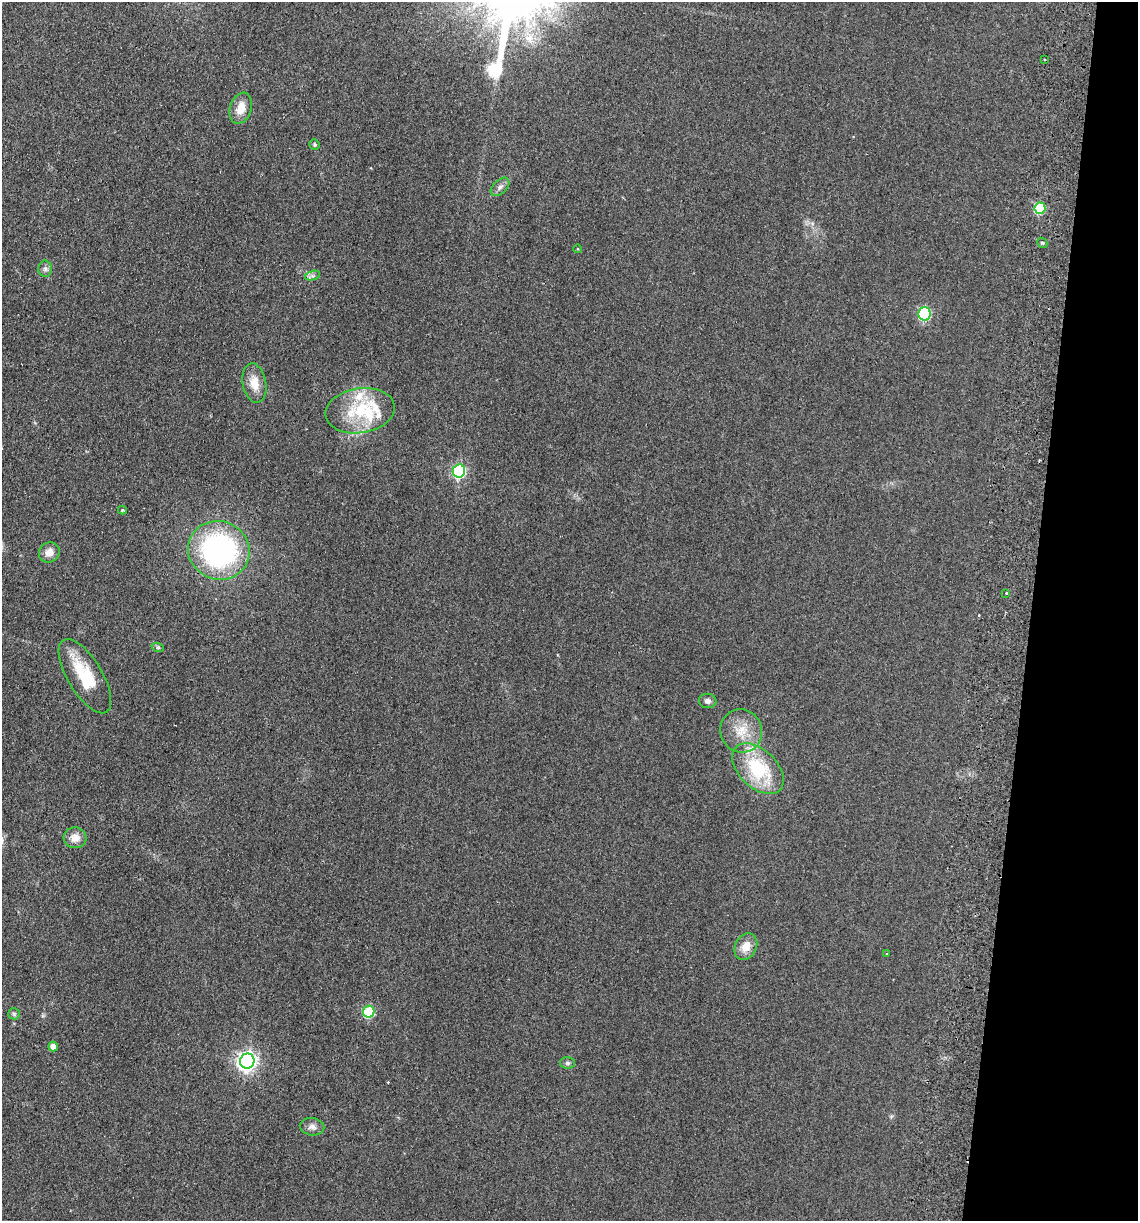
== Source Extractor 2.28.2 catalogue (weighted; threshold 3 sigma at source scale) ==
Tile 8 of 4 x 4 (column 4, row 2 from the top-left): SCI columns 3582-4717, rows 2451-3669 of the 5008 x 4901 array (HDU 1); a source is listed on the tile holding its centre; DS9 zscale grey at full resolution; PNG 1140 x 1223 px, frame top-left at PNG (2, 2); each listed source drawn as its Kron ellipse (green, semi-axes under 4 px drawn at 4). Shown black and unused: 9% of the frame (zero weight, under 2 of 3 exposures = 3% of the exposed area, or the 3 px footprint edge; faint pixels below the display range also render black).
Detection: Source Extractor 2.28.2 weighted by HDU 2 'WHT'; one run over the whole footprint, this tile lists its part. Background 0.111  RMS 0.01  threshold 0.0449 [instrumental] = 3 sigma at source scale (4.5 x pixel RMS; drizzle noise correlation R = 1.50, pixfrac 1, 0.05/0.05 arcsec/px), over >= 5 px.
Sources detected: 38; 2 cosmic-ray / hot-pixel residue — neither listed nor drawn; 5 inside a brighter listed object's ellipse — not listed separately; the other 31 listed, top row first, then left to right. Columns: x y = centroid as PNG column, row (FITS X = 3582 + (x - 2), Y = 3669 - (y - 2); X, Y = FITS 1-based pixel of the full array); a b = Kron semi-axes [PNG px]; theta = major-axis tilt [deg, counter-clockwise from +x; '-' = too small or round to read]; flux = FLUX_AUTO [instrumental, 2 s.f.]
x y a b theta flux
1045 60 3 2 - 1.1
241 108 16 11 71 14
314 144 5 5 - 1.4
500 187 11 6 44 3.9
1040 208 6 5 - 61
1042 243 5 4 - 1.4
578 249 4 3 - 0.73
45 269 8 6 -90 2.8
313 276 8 4 17 2.4
924 314 6 6 - 110
254 383 20 11 -79 15
360 411 35 22 9 54
459 471 6 6 - 150
122 510 4 3 - 1.1
219 550 31 29 -25 200
49 552 11 9 35 8.9
1006 593 3 2 - 2.7
158 648 6 4 -19 1.3
85 676 42 17 -59 44
708 701 8 7 - 3.7
741 731 22 21 - 23
758 769 31 19 -44 62
75 838 11 10 - 9.2
746 947 14 10 61 11
887 953 4 2 - 0.94
369 1012 6 5 - 65
14 1014 6 5 - 1.8
53 1047 5 4 - 7.9
247 1061 7 7 - 450
568 1063 7 6 - 2.2
312 1127 12 8 -9 5